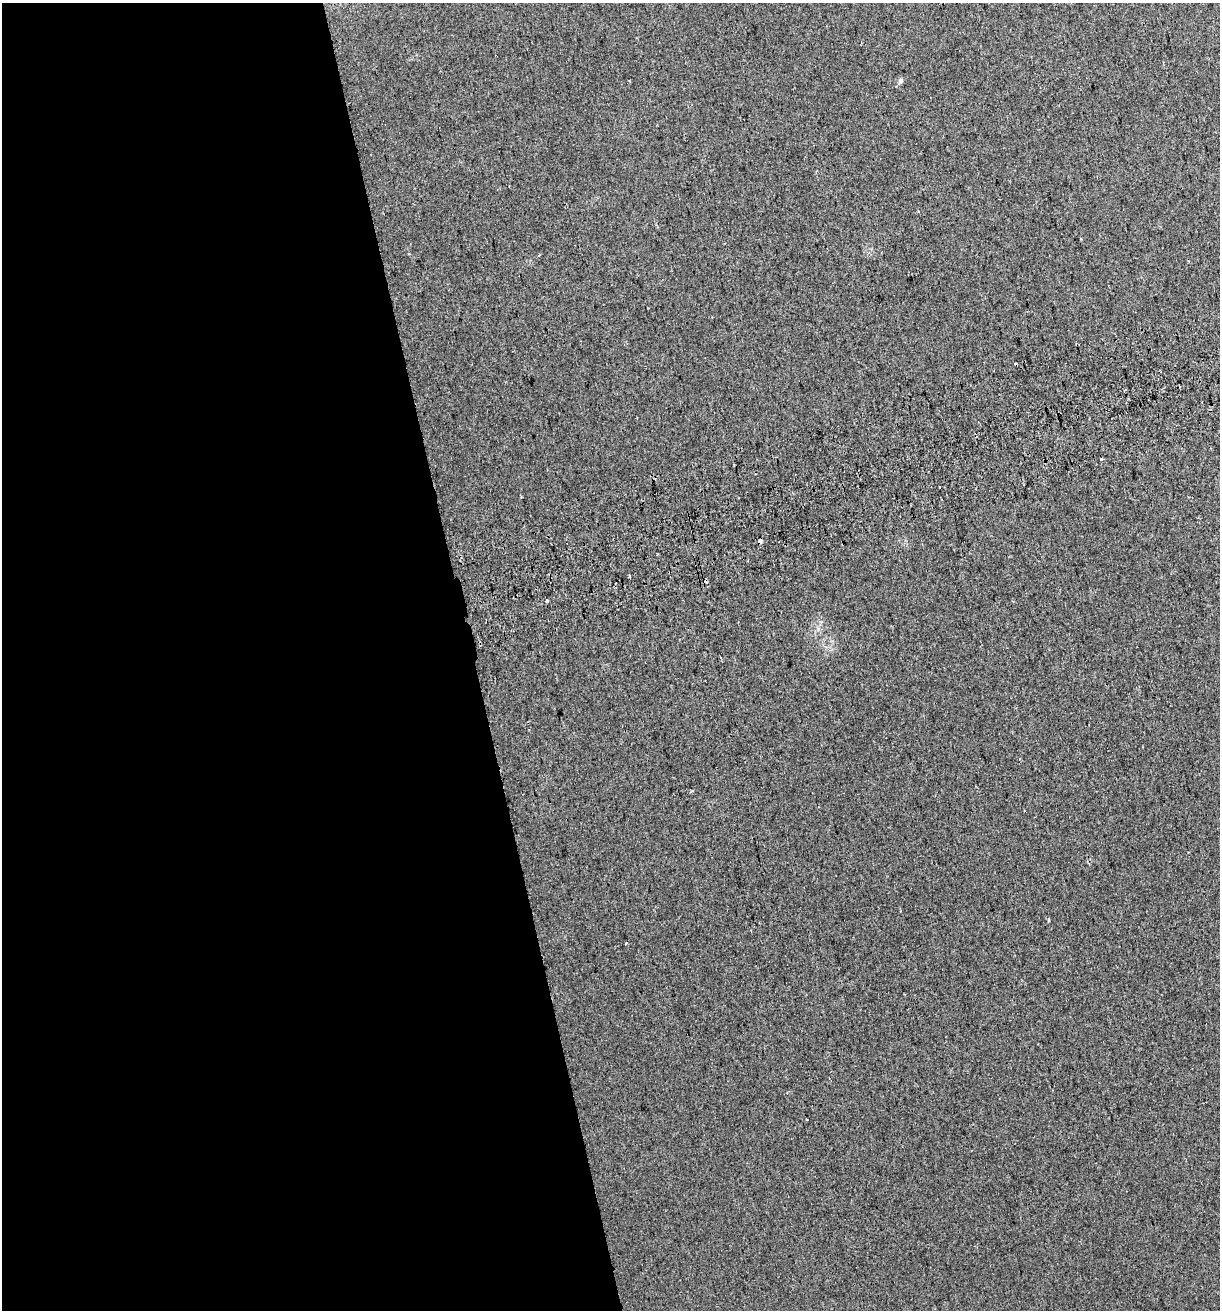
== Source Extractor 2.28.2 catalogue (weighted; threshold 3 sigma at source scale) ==
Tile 9 of 4 x 4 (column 1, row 3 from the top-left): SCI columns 119-1336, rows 1349-2656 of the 5060 x 5314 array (HDU 1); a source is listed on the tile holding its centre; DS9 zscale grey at full resolution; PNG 1222 x 1312 px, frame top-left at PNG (2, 3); no overlay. Shown black and unused: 39% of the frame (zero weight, under 2 of 3 exposures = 2% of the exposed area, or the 3 px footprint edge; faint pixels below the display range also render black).
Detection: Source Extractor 2.28.2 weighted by HDU 2 'WHT'; one run over the whole footprint, this tile lists its part. Background 0.0296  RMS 0.011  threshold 0.0489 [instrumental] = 3 sigma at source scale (4.5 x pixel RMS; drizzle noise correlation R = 1.50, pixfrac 1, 0.0396/0.0396 arcsec/px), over >= 5 px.
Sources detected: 11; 1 cosmic-ray / hot-pixel residue — not listed; the other 10 listed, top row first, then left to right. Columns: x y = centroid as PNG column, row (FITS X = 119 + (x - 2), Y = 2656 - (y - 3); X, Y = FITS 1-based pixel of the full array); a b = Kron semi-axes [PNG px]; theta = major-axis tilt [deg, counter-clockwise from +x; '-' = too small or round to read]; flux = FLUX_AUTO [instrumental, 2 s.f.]
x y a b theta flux
900 80 6 5 - 3.2
1081 238 3 2 - 1.4
539 255 3 3 - 5.2
1015 363 3 3 - 2.7
1101 459 3 2 - 5.1
939 487 3 2 - 1.5
760 541 4 3 - 16
547 600 3 3 - 3.9
1049 920 3 3 - 2
626 943 3 2 - 1.1
Overlapping masked pixels (flux is a lower limit): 1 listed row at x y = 760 541